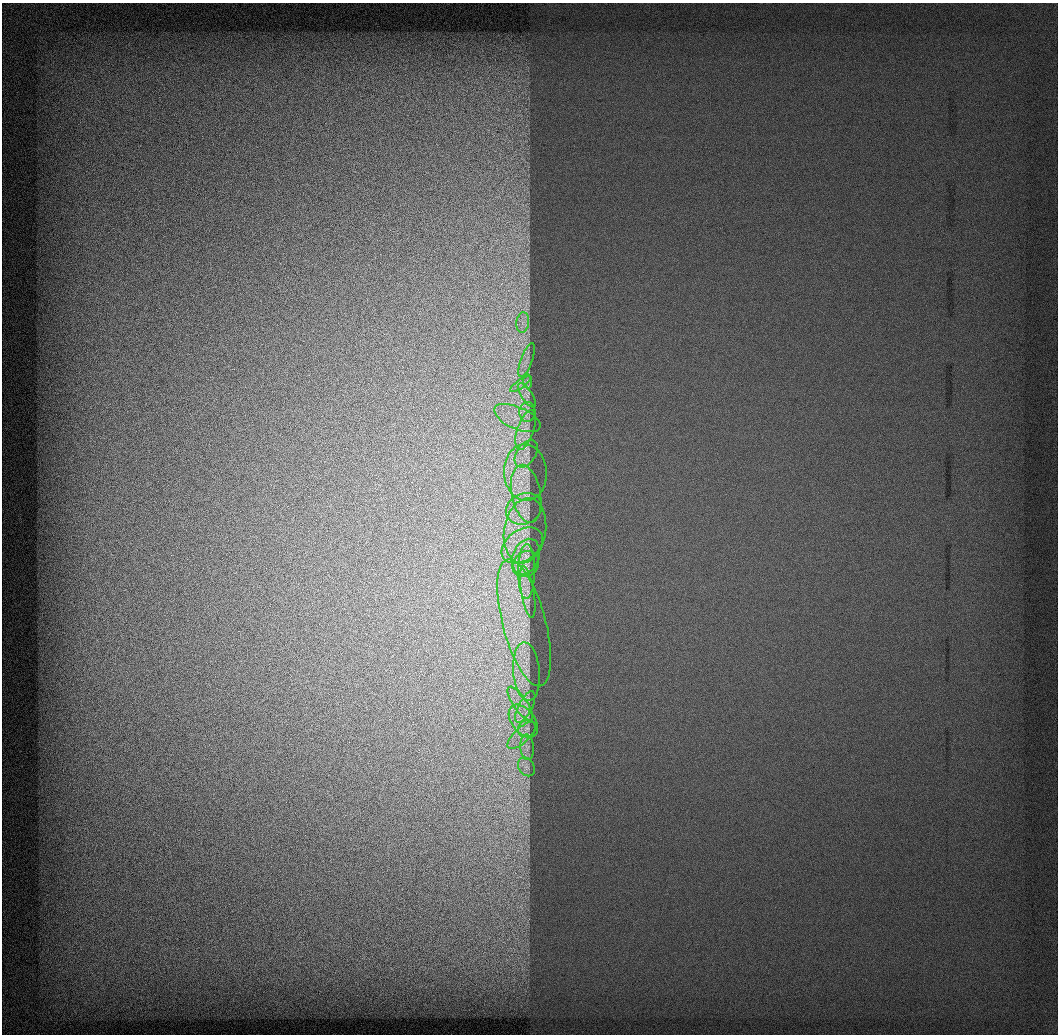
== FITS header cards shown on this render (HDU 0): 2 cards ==
NAXIS1  =                 1056 / Length of Axis 1 (Serial)
NAXIS2  =                 1032 / Length of Axis 2 (Parallel)

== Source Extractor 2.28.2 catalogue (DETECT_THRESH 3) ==
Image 1056 x 1032 px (HDU 0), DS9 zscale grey, 1 PNG px = 1 image px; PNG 1060 x 1036 px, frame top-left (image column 1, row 1032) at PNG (2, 3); each listed source drawn as its Kron ellipse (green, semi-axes under 4 px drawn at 4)
Background 522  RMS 2.7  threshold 8.18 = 3 sigma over >= 5 px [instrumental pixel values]
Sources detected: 27; all 27 listed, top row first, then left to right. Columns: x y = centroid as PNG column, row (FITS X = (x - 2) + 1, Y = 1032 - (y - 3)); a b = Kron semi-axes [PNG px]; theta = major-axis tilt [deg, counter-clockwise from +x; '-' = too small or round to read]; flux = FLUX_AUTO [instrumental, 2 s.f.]
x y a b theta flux
523 322 10 6 84 1200
527 360 18 5 70 1300
528 381 7 4 -89 490
520 384 12 3 35 600
527 395 14 5 -56 900
527 412 10 8 84 1000
517 418 25 11 -24 3500
526 430 21 8 71 2400
526 454 15 9 57 1800
525 473 28 21 -86 6600
526 494 29 14 -79 5300
524 509 18 15 26 3600
525 531 33 21 81 8400
522 545 23 15 34 4800
526 557 18 13 68 3000
526 564 14 12 41 2200
527 571 27 8 89 3600
528 592 26 6 -80 2300
524 623 65 21 -75 17000
527 672 29 13 -85 5200
520 703 20 7 -55 2700
525 707 17 7 63 1800
523 721 19 11 -52 3100
527 729 9 8 - 830
522 735 18 7 43 2000
527 747 13 7 -85 1200
526 767 10 7 -56 940